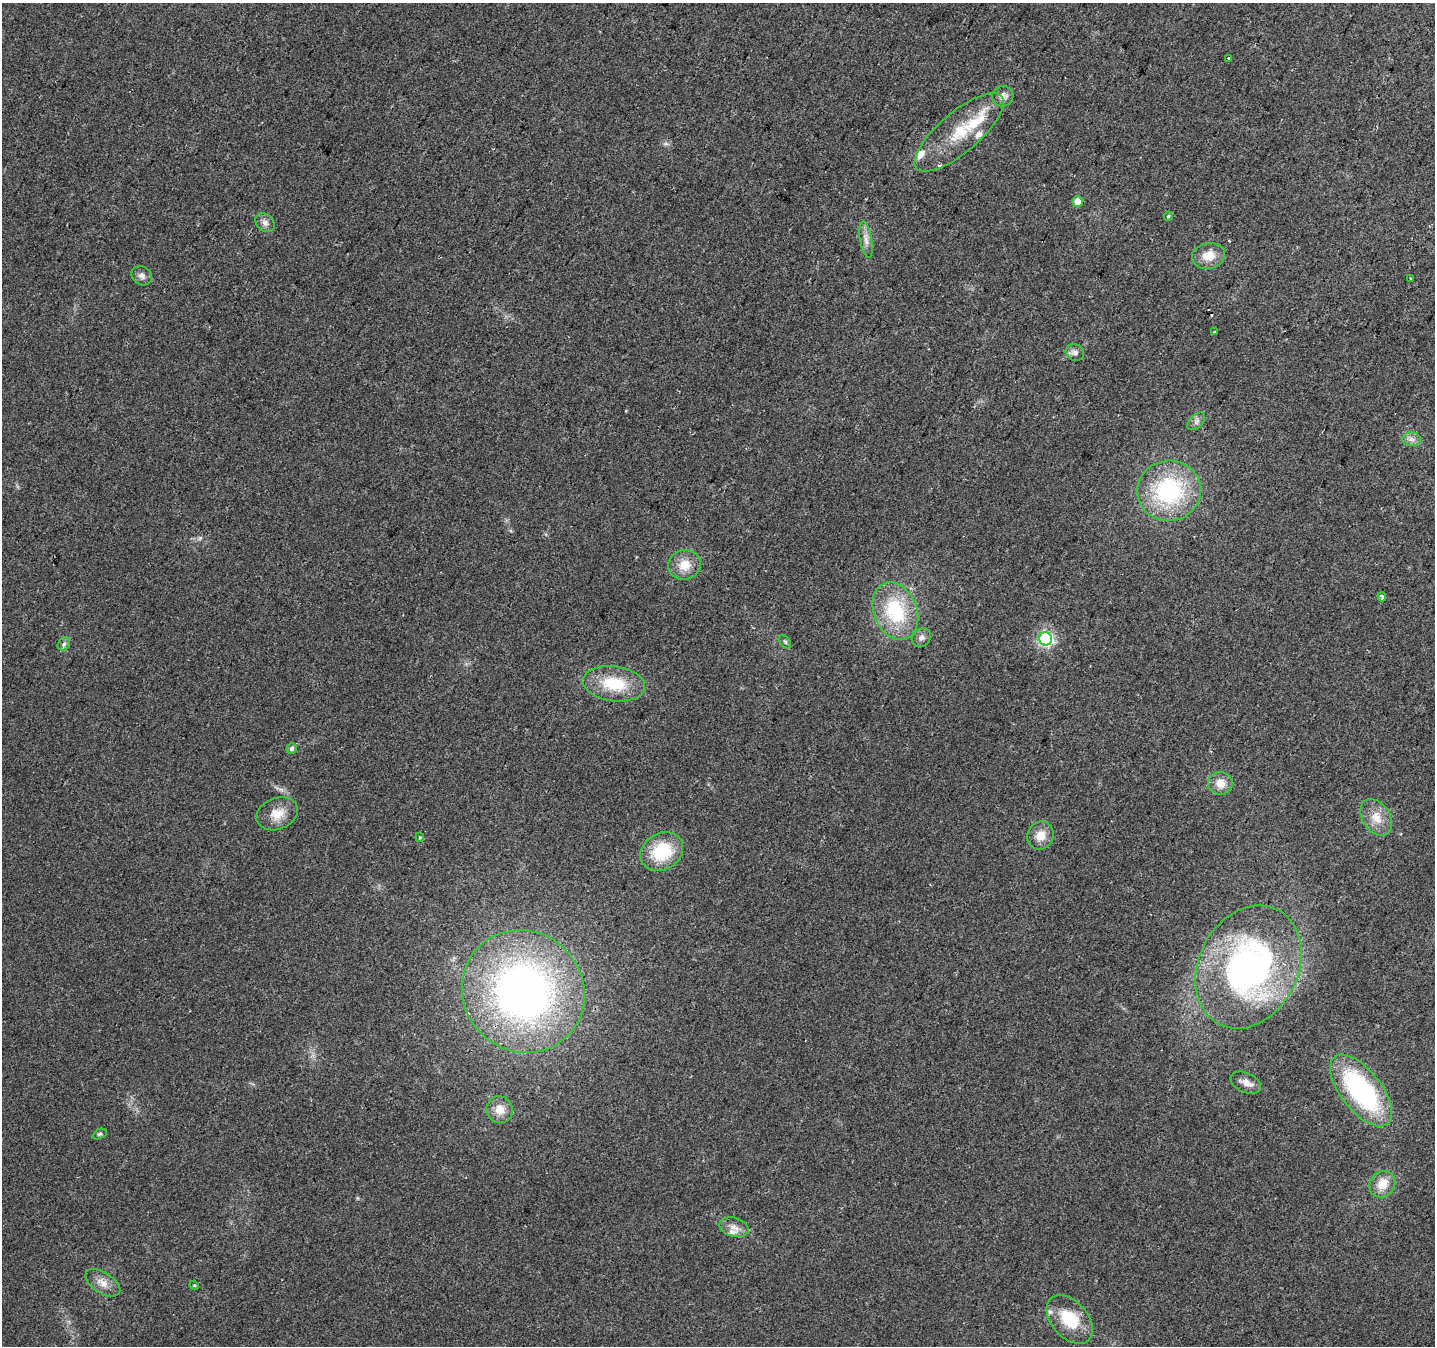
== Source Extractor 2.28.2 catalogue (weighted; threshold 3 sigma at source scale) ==
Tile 10 of 4 x 4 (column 2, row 3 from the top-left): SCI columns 1434-2866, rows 1545-2888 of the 5740 x 5842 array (HDU 1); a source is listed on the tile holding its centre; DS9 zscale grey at full resolution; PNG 1437 x 1348 px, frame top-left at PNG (2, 3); each listed source drawn as its Kron ellipse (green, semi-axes under 4 px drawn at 4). Shown black and unused: <1% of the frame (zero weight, under 2 of 3 exposures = <1% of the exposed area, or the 3 px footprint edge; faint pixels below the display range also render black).
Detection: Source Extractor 2.28.2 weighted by HDU 2 'WHT'; one run over the whole footprint, this tile lists its part. Background 0.0516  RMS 0.0083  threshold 0.0372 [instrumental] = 3 sigma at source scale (4.5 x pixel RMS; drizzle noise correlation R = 1.50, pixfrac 1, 0.0396/0.0396 arcsec/px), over >= 5 px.
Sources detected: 47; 1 cosmic-ray / hot-pixel residue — neither listed nor drawn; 5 inside a brighter listed object's ellipse — not listed separately; the other 41 listed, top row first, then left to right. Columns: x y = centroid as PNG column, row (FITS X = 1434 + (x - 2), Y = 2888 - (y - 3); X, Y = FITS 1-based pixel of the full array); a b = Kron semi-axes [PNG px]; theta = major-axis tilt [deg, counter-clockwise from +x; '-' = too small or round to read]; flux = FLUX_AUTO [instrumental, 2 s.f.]
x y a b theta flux
1229 58 3 3 - 4.7
1003 96 11 10 - 5.5
959 132 56 20 40 41
1078 201 5 5 - 8.7
1168 216 4 4 - 1.2
265 223 10 8 -42 4
866 240 18 6 -80 5.6
1208 256 17 13 10 14
142 276 11 9 -34 4
1410 278 3 2 - 0.62
1214 331 3 2 - 0.72
1075 352 9 8 - 3.8
1196 421 11 6 45 2.9
1411 439 9 7 -1 3.7
1169 491 32 30 9 89
684 565 16 14 16 14
1382 597 5 3 - 3.7
895 611 30 21 -68 56
921 638 10 8 43 4
1046 639 6 6 - 180
785 642 7 5 -54 1.4
64 644 7 5 47 2.2
614 684 31 17 -8 36
291 748 5 5 - 2.2
1220 783 12 11 - 9.8
277 814 21 15 22 14
1376 817 20 13 -56 13
1040 835 14 12 62 11
420 837 4 4 - 0.96
662 851 22 18 32 40
1248 967 64 49 63 260
523 991 63 59 -46 400
1246 1083 16 9 -25 6.3
1361 1091 43 20 -52 130
500 1110 14 13 - 10
100 1134 7 4 26 1.4
1382 1184 14 12 49 13
734 1227 15 9 -16 6.3
103 1283 20 10 -32 8.6
194 1285 5 4 - 0.81
1070 1319 28 18 -48 33